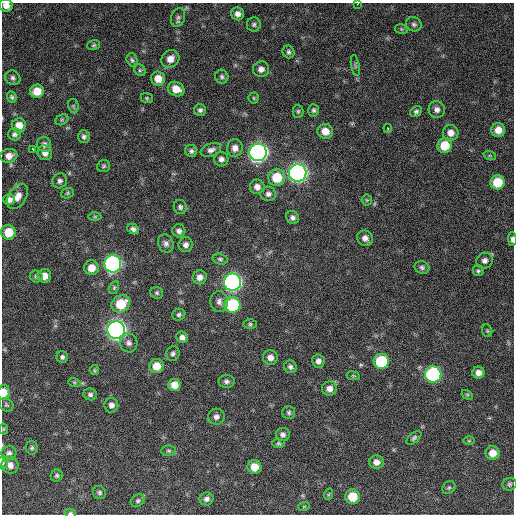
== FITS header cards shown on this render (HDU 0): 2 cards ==
NAXIS1  =                  512 / Axis length
NAXIS2  =                  512 / Axis length

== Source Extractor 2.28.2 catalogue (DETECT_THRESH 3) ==
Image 512 x 512 px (HDU 0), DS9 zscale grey, 1 PNG px = 1 image px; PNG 516 x 516 px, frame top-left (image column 1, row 512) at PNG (2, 3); each listed source drawn as its Kron ellipse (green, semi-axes under 4 px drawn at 4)
Background 1340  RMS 36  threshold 109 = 3 sigma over >= 5 px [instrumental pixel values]
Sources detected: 134; all 134 listed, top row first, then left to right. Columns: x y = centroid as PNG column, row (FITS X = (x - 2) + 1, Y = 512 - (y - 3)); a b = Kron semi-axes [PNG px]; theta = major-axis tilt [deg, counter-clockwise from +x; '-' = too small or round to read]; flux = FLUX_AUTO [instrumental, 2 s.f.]
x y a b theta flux
358 4 3 2 - 3.3e+03
6 6 7 6 - 1.9e+04
238 14 6 6 - 1.3e+04
178 17 9 7 70 7.2e+03
254 24 7 7 - 5.7e+03
414 24 8 7 - 6.5e+03
401 29 7 5 -12 3.2e+03
94 45 6 5 - 4.0e+03
289 52 6 6 - 5.9e+03
170 59 9 8 - 2.1e+04
132 60 7 5 -73 4.9e+03
355 65 10 3 -80 3.8e+03
261 69 8 8 - 1.2e+04
140 70 6 5 - 4.8e+03
222 77 7 6 - 6.2e+03
13 78 8 7 - 7.3e+03
158 79 7 7 - 2.7e+04
176 89 8 7 - 2.6e+04
37 91 7 6 - 3.5e+04
12 97 5 4 - 4.7e+03
147 98 6 5 - 3.4e+03
254 98 5 5 - 3.5e+03
73 106 7 5 -79 4.1e+03
200 110 6 6 - 6.3e+03
314 110 6 5 - 5.2e+03
437 110 8 8 - 1.1e+04
298 111 6 5 - 4.4e+03
416 112 6 5 - 5.5e+03
62 120 7 5 30 3.7e+03
19 125 7 7 - 2.5e+04
388 128 4 3 - 4.2e+03
498 130 7 7 - 2.3e+04
325 131 8 7 - 2.6e+04
451 133 8 8 - 1.7e+04
14 134 7 6 - 6.5e+03
84 137 6 6 - 6.6e+03
44 144 8 7 - 8.9e+03
445 145 7 7 - 5.9e+04
235 148 9 8 - 1.5e+04
33 149 3 3 - 7.0e+03
211 150 10 6 20 1.1e+04
191 151 6 6 - 6.2e+03
258 152 9 8 - 1.3e+06
45 153 7 7 - 1.4e+04
9 156 8 7 - 1.7e+04
490 156 6 4 -19 3.3e+03
221 159 7 7 - 1.0e+04
103 166 6 6 - 4.5e+03
298 173 8 8 - 1.4e+06
277 178 8 8 - 6.6e+04
60 181 8 7 - 7.6e+03
497 182 7 7 - 6.4e+04
257 187 7 7 - 1.4e+04
67 193 6 5 - 4.2e+03
268 194 8 7 - 9.6e+03
18 196 14 8 58 1.9e+04
9 199 6 5 - 1.1e+04
367 200 5 5 - 3.2e+03
180 207 7 6 - 6.2e+03
95 216 6 4 1 3.4e+03
293 218 7 6 - 7.9e+03
133 229 6 5 - 7.6e+03
179 231 6 6 - 8.7e+03
8 232 7 7 - 4.5e+04
365 238 8 7 - 1.3e+04
512 239 7 4 -88 7.5e+03
166 244 9 7 -64 8.9e+03
186 245 7 7 - 1.1e+04
220 259 7 5 -14 5.1e+03
485 261 8 8 - 1.0e+04
113 264 8 8 - 7.0e+05
422 267 7 6 - 6.3e+03
91 268 7 7 - 2.5e+04
478 271 5 5 - 4.8e+03
36 276 6 6 - 5.2e+03
44 276 7 7 - 2.2e+04
200 277 7 7 - 1.4e+04
233 282 8 8 - 1.1e+06
114 288 7 4 64 3.6e+03
157 293 6 6 - 4.7e+03
219 302 10 8 -89 1.2e+04
121 304 10 8 31 6.8e+04
232 305 8 8 - 1.9e+05
179 315 6 6 - 5.6e+03
250 324 7 5 -1 4.3e+03
116 330 8 8 - 1.6e+06
487 331 6 5 - 3.4e+03
182 337 6 5 - 1.1e+04
129 343 9 9 - 1.1e+04
173 354 7 6 - 6.5e+03
62 357 6 6 - 6.6e+03
270 357 7 7 - 1.4e+04
318 361 6 6 - 1.0e+04
381 361 7 7 - 1.4e+05
157 366 7 7 - 3.4e+04
290 367 6 6 - 7.3e+03
94 370 5 4 - 3.1e+03
478 373 6 6 - 1.4e+04
433 374 8 8 - 4.1e+05
353 376 7 3 -9 2.4e+03
226 381 8 6 -4 7.4e+03
74 382 6 4 -18 3.9e+03
174 385 6 6 - 2.7e+04
329 389 7 7 - 1.4e+04
4 392 8 5 85 2.5e+04
90 394 7 5 -13 6.2e+03
467 395 6 4 -30 3.1e+03
6 405 8 6 -37 4.9e+03
111 405 7 7 - 9.8e+03
289 413 6 6 - 5.4e+03
216 417 8 8 - 1.0e+04
3 429 5 3 - 2.3e+03
283 435 7 6 - 8.7e+03
414 438 9 5 42 5.6e+03
469 441 5 3 - 2.6e+03
278 443 6 4 -1 3.9e+03
32 448 7 6 - 5.2e+03
168 451 7 5 -1 4.8e+03
9 453 7 6 - 7.5e+03
493 453 7 7 - 2.6e+04
376 462 7 7 - 1.6e+04
3 463 7 5 -90 4.1e+03
10 465 9 8 - 1.6e+04
254 467 7 7 - 2.9e+04
57 476 6 5 - 4.7e+03
509 484 7 6 - 5.1e+03
449 488 7 6 - 4.9e+03
99 493 7 6 - 5.6e+03
329 494 6 3 70 2.9e+03
352 497 7 7 - 5.9e+04
206 499 7 6 - 8.8e+03
138 501 7 5 33 5.3e+03
304 506 6 3 20 2.5e+03
70 513 6 4 -12 4.1e+03
At the frame edge (FLAGS 8, measured only in part): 6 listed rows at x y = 358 4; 6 6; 512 239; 4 392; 3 463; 70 513